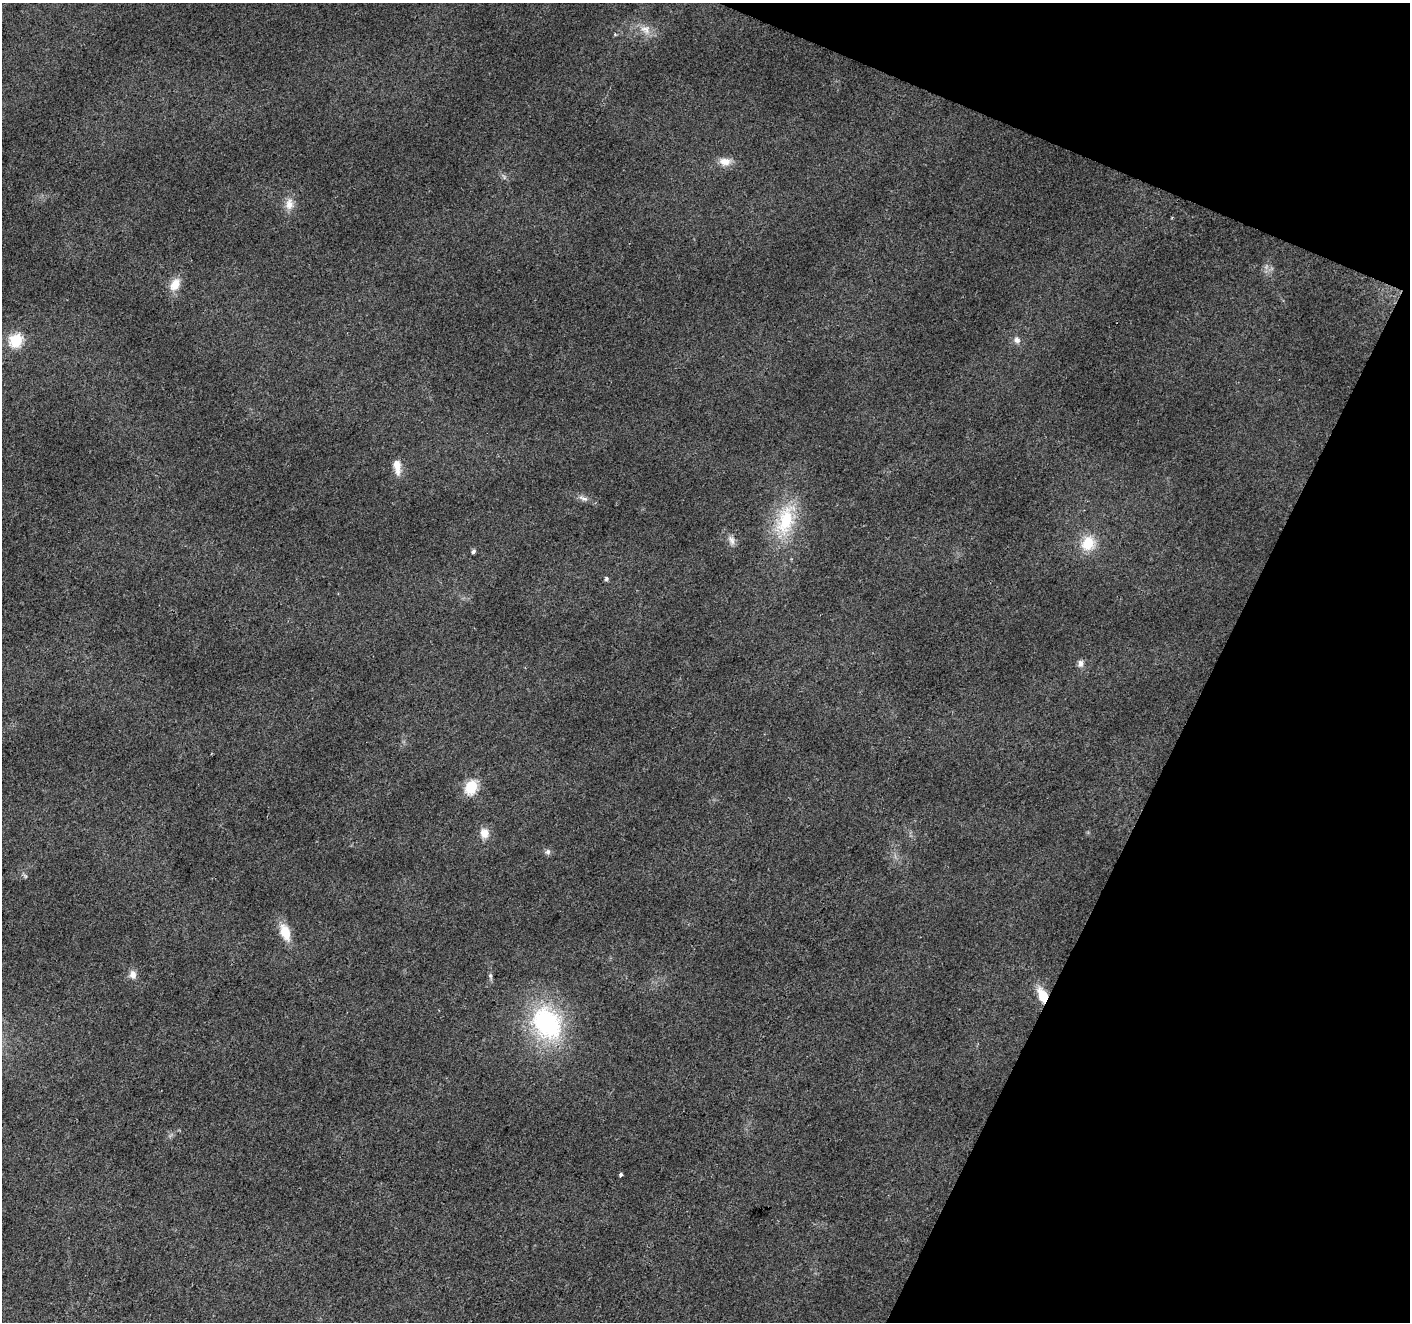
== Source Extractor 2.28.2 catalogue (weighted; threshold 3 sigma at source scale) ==
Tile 8 of 4 x 4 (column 4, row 2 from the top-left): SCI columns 4231-5638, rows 2913-4232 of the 5638 x 5758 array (HDU 1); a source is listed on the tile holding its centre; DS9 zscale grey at full resolution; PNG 1412 x 1324 px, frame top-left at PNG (2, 3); no overlay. Shown black and unused: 20% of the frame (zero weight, under 2 of 3 exposures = <1% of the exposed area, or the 3 px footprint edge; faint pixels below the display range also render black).
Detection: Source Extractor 2.28.2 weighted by HDU 2 'WHT'; one run over the whole footprint, this tile lists its part. Background 0.0393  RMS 0.0071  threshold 0.0318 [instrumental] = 3 sigma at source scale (4.5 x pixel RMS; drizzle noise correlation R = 1.50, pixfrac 1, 0.0396/0.0396 arcsec/px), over >= 5 px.
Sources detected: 25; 1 too faint to see at this stretch — not listed; the other 24 listed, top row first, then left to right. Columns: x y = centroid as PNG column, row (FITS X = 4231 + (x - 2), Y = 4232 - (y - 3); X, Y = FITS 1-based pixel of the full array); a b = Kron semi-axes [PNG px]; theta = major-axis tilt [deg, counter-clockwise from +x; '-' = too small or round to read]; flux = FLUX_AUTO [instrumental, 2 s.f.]
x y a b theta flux
645 29 15 11 -26 7.5
725 161 16 10 -3 7.3
504 177 7 4 -57 1.6
289 204 17 11 84 7.7
175 284 17 11 59 9.6
16 340 6 6 - 81
1017 340 10 8 -56 3.5
397 466 17 7 -83 8.9
583 498 16 6 -19 3.5
785 520 45 22 74 43
731 540 13 8 -66 3.8
1088 543 18 16 65 19
473 551 4 4 - 2
606 578 5 4 - 2
1080 663 9 8 - 3.3
471 787 7 6 - 92
484 833 12 10 -83 7.3
548 852 8 7 - 2.1
285 932 18 10 -71 15
133 975 10 8 -84 4.7
490 976 8 5 -70 1.5
1043 996 15 8 -67 17
547 1023 35 27 -57 100
621 1175 4 3 - 1.9
Overlapping masked pixels (flux is a lower limit): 1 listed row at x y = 1043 996